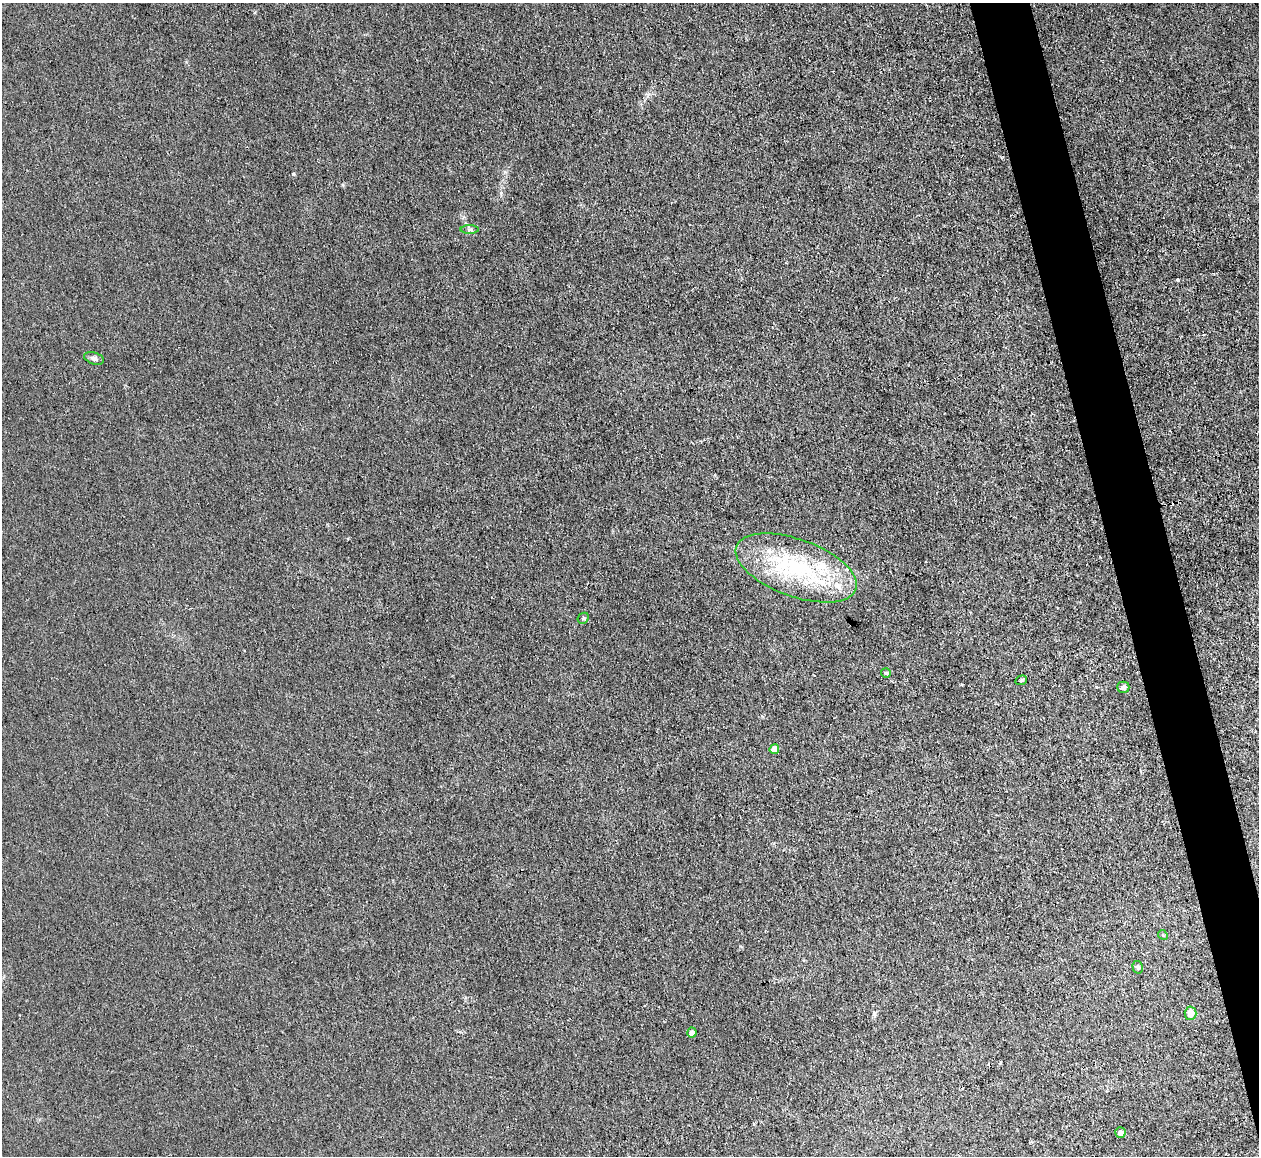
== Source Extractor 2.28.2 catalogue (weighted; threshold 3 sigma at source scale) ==
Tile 6 of 4 x 4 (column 2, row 2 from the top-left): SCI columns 1259-2515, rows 2444-3597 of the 5030 x 5006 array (HDU 1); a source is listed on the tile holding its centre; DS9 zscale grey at full resolution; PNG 1261 x 1158 px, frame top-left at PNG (2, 3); each listed source drawn as its Kron ellipse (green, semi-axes under 4 px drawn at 4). Shown black and unused: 4% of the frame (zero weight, under 3 of 4 exposures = <1% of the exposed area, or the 3 px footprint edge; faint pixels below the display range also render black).
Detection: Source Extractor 2.28.2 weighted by HDU 2 'WHT'; one run over the whole footprint, this tile lists its part. Background 0.0222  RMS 0.0058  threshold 0.0259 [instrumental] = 3 sigma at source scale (4.5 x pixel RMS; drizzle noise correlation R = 1.50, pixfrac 1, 0.05/0.05 arcsec/px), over >= 5 px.
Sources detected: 16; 1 cosmic-ray / hot-pixel residue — neither listed nor drawn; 2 inside a brighter listed object's ellipse — not listed separately; the other 13 listed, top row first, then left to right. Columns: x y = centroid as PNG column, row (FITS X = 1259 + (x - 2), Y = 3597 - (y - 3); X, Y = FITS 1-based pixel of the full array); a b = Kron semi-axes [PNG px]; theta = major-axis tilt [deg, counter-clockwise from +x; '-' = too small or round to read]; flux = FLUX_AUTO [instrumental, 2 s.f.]
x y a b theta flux
470 230 9 4 0 1.2
94 358 10 6 -17 2
796 568 64 28 -20 67
583 618 6 5 - 0.82
886 673 5 5 - 0.97
1021 680 6 4 21 0.83
1123 687 6 5 - 2.1
774 749 5 4 - 6.7
1163 935 5 4 - 0.66
1138 967 6 5 - 1.2
1191 1013 6 6 - 5.9
692 1032 5 4 - 2.9
1120 1133 5 5 - 2.6
Unlisted compact peaks at least as high as the median listed source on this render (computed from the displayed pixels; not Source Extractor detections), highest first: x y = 293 174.